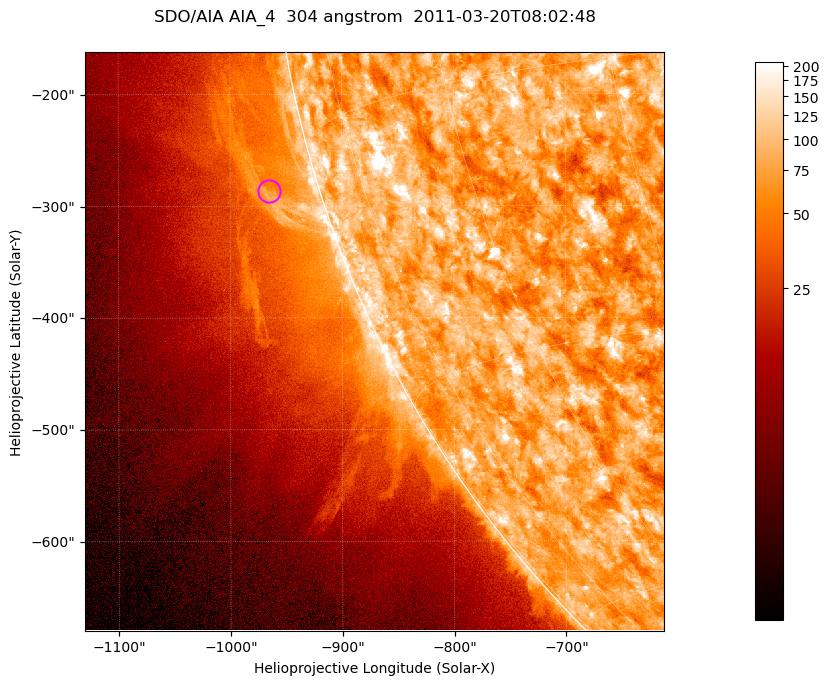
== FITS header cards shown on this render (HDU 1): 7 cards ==
TELESCOP= 'SDO/AIA '           / For AIA: SDO/AIA
INSTRUME= 'AIA_4   '           / For AIA: AIA_ATA1, AIA_ATA2, AIA_ATA3 or AIA_AT
WAVELNTH=                  304 / [angstrom] Wavelength
WAVEUNIT= 'angstrom'           / Wavelength unit: angstrom
DATE-OBS= '2011-03-20T08:02:48.461' / [ISO] Date when observation started; ISO 8
CTYPE1  = 'HPLN-TAN'           / CTYPE1; Typically HPLN
CTYPE2  = 'HPLT-TAN'           / CTYPE2; Typically HPLT

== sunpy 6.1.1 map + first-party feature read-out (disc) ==
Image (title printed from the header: SDO/AIA AIA_4  304 angstrom  2011-03-20T08:02:48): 863 x 863 px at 0.6 arcsec/px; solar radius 964 arcsec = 1605 px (partial field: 4.2% of the solar disc is inside the frame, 46% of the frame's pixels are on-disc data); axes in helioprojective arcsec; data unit not stated in the header (colour bar unlabelled)
Orientation: roll -0.132 deg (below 1 deg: not rotated)
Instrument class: DISC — disc imager (sunpy class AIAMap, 304 A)
Bright regions (active regions / flare kernels): reference = the on-disc median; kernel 7 px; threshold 5 sigma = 126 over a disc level ~78.3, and >= 1.15x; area >= 744 px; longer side >= 10 px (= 6 arcsec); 0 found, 0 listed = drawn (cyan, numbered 1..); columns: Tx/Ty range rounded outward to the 2 arcsec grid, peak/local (2 s.f.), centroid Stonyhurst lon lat
Off-limb structures (1.02-1.3 R_sun): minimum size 372 px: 2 found; the strongest spans PA ~100..110 deg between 1.02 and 1.08 R_sun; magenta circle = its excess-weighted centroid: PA ~105 deg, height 1.05 R_sun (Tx ~-966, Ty ~-286 arcsec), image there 1.8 x the reference